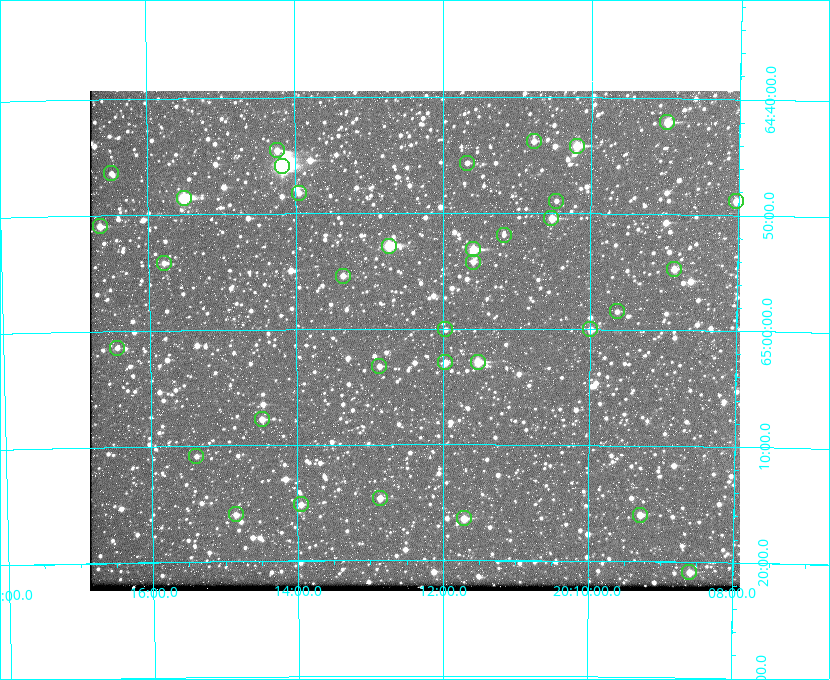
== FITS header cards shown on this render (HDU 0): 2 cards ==
NAXIS1  =                  650 / Width of table row in bytes
NAXIS2  =                  500 / Number of rows in table

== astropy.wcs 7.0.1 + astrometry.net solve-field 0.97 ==
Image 650 x 500 px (HDU 0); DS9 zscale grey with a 90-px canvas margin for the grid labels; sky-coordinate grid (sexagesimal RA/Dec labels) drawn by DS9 from the SOLVED WCS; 35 Tycho-2 reference stars matched to detected sources circled (green)
Header WCS: none
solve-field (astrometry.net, Tycho-2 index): SOLVED blind (the file carries no WCS)
Solved WCS: RA---TAN-SIP/DEC--TAN-SIP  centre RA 20:12:23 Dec +65:01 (303.10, +65.02 deg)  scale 5.19 arcsec/px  FOV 56.2' x 43.2'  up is -180 deg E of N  parity flipped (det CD > 0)
(file carries no celestial WCS; the grid is the blind solution)
Tycho-2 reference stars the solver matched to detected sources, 35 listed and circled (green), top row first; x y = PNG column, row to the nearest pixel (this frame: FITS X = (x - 90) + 1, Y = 500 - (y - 91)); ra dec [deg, ICRS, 3 dp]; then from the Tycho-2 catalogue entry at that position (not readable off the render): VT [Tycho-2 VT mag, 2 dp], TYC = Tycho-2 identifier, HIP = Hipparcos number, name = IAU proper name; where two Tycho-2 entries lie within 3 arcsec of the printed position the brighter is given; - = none
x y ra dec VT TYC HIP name
667 122 302.245 +64.701 10.15 4240-635-1 - -
534 141 302.694 +64.730 11.56 4240-766-1 - -
577 146 302.549 +64.736 9.65 4240-950-1 - -
277 150 303.562 +64.742 10.88 4240-278-1 - -
467 163 302.919 +64.761 11.77 4240-64-1 - -
282 166 303.544 +64.765 7.36 4240-620-1 99731 -
111 173 304.122 +64.773 12.06 4240-1113-1 - -
299 193 303.488 +64.804 11.29 4240-68-1 - -
184 198 303.878 +64.810 8.93 4240-794-1 - -
556 201 302.617 +64.815 11.97 4240-238-1 - -
736 201 302.008 +64.813 10.38 4240-809-1 - -
551 218 302.633 +64.841 10.69 4240-985-1 - -
100 226 304.164 +64.849 10.65 4240-315-1 - -
504 235 302.794 +64.865 12.51 4240-904-1 - -
389 246 303.184 +64.880 9.02 4240-488-1 - -
473 249 302.897 +64.886 9.40 4240-717-1 - -
473 262 302.899 +64.904 11.91 4240-435-1 - -
164 263 303.948 +64.903 11.68 4240-549-1 - -
674 269 302.216 +64.912 11.03 4240-1279-1 - -
343 276 303.341 +64.923 11.58 4240-148-1 - -
617 311 302.408 +64.974 11.97 4240-686-1 - -
445 329 302.992 +65.001 11.85 4240-479-1 - -
590 329 302.498 +65.000 11.22 4240-149-1 - -
117 348 304.112 +65.024 12.29 4240-364-1 - -
445 362 302.992 +65.048 11.44 4240-88-1 - -
478 362 302.882 +65.048 10.25 4240-98-1 - -
379 366 303.217 +65.054 11.98 4240-166-1 - -
262 419 303.620 +65.129 11.18 4240-34-1 - -
196 456 303.846 +65.181 11.99 4240-1077-1 - -
380 498 303.217 +65.244 11.17 4240-236-1 - -
301 504 303.488 +65.252 12.13 4240-1343-1 - -
236 514 303.713 +65.266 11.45 4240-564-1 - -
640 515 302.323 +65.266 11.19 4240-188-1 - -
464 518 302.928 +65.273 10.74 4240-760-1 - -
689 572 302.149 +65.348 11.48 4240-952-1 - -